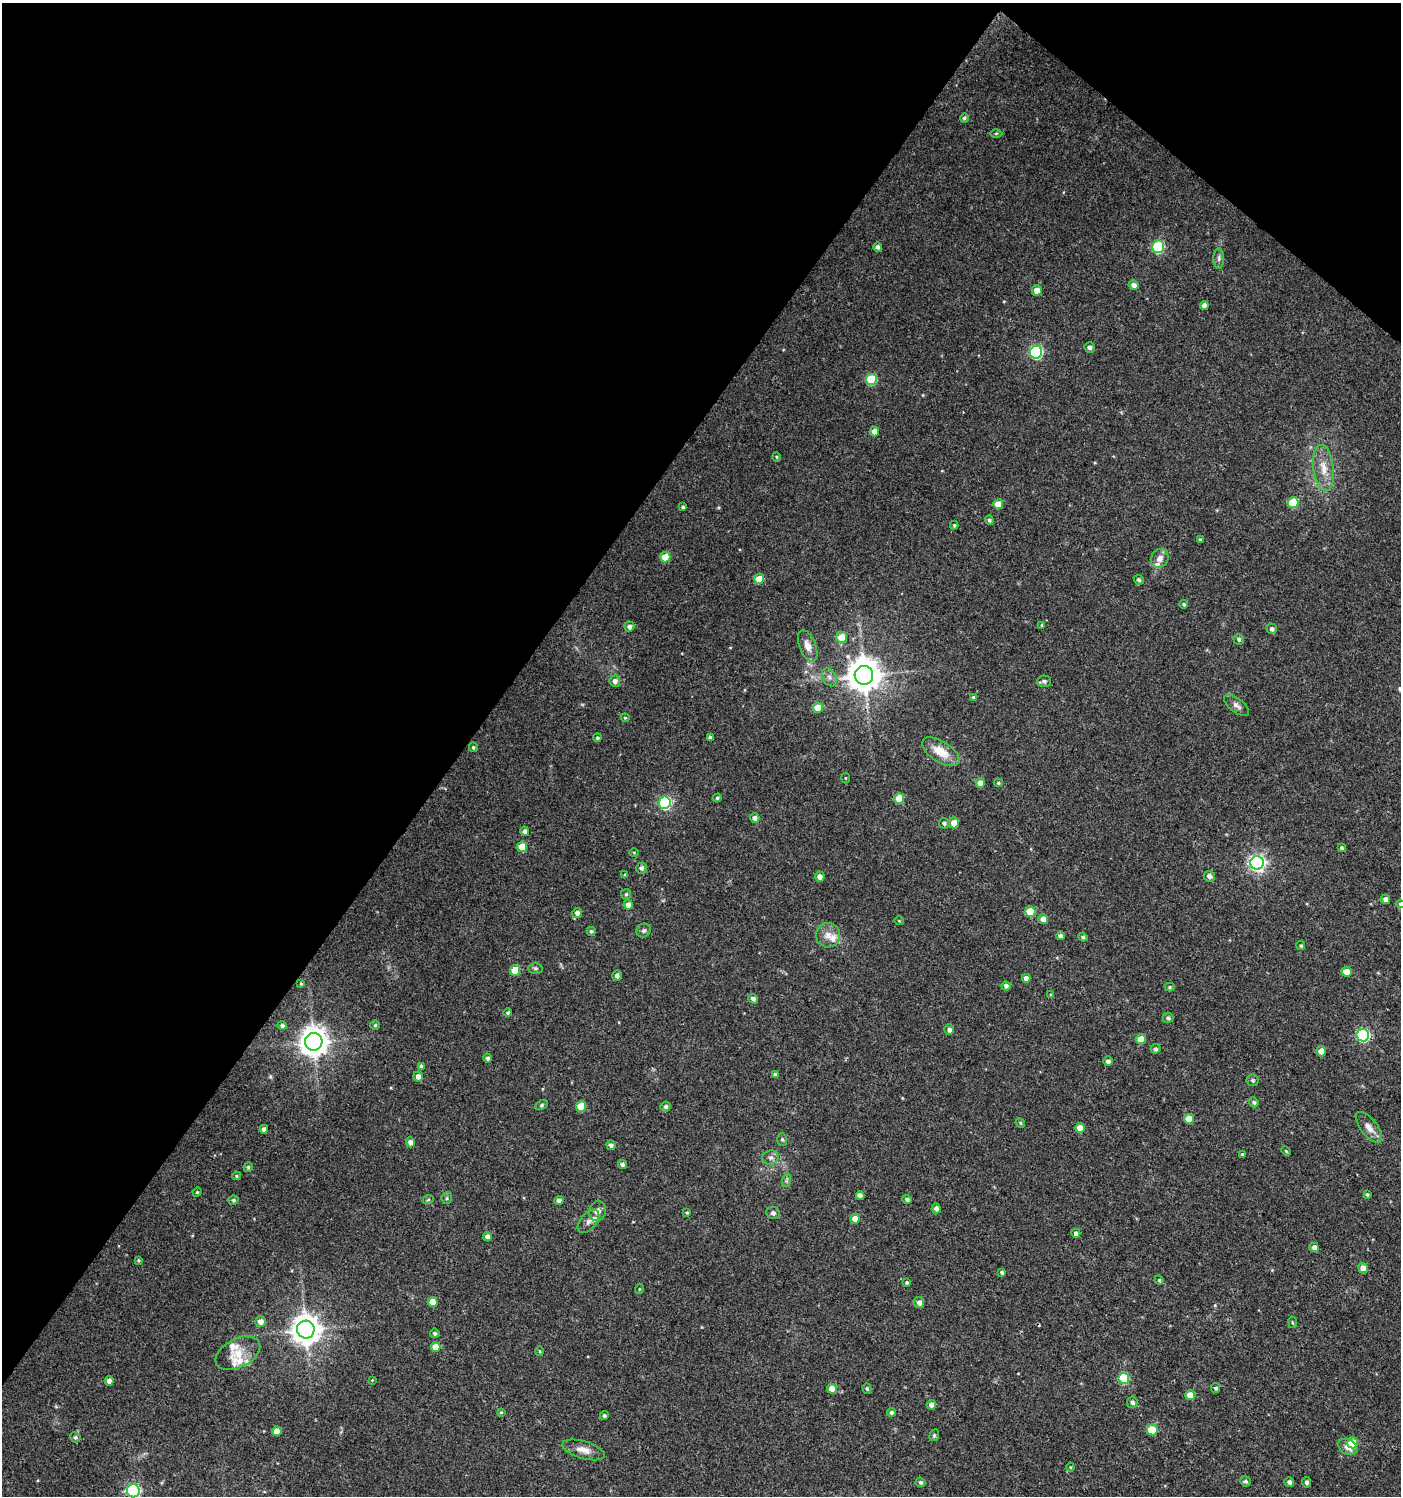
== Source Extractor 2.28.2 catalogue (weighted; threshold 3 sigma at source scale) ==
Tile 2 of 4 x 4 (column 2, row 1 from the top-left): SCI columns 1644-3042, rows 4484-5977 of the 6018 x 5985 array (HDU 1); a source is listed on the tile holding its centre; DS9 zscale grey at full resolution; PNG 1403 x 1498 px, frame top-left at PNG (2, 3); each listed source drawn as its Kron ellipse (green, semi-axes under 4 px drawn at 4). Shown black and unused: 37% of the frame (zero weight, under 3 of 4 exposures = <1% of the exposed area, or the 3 px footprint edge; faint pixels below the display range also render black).
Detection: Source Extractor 2.28.2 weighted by HDU 2 'WHT'; one run over the whole footprint, this tile lists its part. Background 0.0233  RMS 0.004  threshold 0.018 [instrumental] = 3 sigma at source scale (4.5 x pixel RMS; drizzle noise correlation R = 1.50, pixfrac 1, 0.0396/0.0396 arcsec/px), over >= 5 px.
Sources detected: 181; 4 inside a brighter listed object's ellipse — not listed separately; the other 177 listed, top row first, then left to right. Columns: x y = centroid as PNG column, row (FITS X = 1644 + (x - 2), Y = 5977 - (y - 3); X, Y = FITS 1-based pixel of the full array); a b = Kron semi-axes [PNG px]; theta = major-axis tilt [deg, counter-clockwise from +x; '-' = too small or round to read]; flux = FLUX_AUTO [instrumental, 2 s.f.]
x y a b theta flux
964 118 4 4 - 0.72
996 133 6 4 1 0.55
878 247 5 4 - 1.1
1158 247 6 6 - 37
1219 258 10 5 90 1.3
1134 285 5 5 - 1.9
1037 290 5 5 - 3.7
1204 305 4 4 - 2.2
1089 347 5 5 - 1.2
1036 352 6 6 - 61
871 380 5 5 - 21
874 432 5 4 - 3
776 457 5 3 - 0.41
1323 468 23 10 -83 6.1
1293 503 5 5 - 16
998 504 5 5 - 6
683 507 4 3 - 0.52
989 520 4 4 - 0.84
954 525 4 4 - 0.5
1201 540 4 3 - 0.67
665 557 5 5 - 7
1160 558 10 8 56 3.1
759 579 5 5 - 7
1139 580 5 4 - 0.76
1184 604 4 4 - 0.67
1042 625 3 3 - 0.45
629 627 5 5 - 1.3
1272 629 5 5 - 1.1
842 637 5 5 - 7.7
1239 639 5 5 - 1
808 646 16 8 -68 3.5
864 675 9 9 - 780
829 677 10 6 -58 1.7
615 681 5 5 - 1.8
1044 681 7 5 1 1.1
973 697 4 4 - 0.59
1236 705 15 7 -38 1.9
818 708 5 5 - 7.6
625 718 4 4 - 0.47
710 737 4 3 - 0.76
597 738 4 4 - 0.64
473 747 5 4 - 0.64
941 752 21 10 -32 7.4
845 778 5 3 - 0.32
980 783 5 4 - 3.6
998 783 5 4 - 0.49
717 798 4 4 - 0.71
899 799 5 5 - 9.4
665 803 6 6 - 51
755 818 5 4 - 1.5
944 823 5 5 - 0.99
954 823 5 5 - 4
525 831 5 4 - 1.2
522 847 5 5 - 7.9
1341 848 4 4 - 0.74
634 852 5 3 - 0.34
1257 863 7 6 - 130
641 868 5 5 - 1.2
625 875 4 3 - 0.61
820 876 5 5 - 2.1
1209 876 6 5 - 1.5
626 894 5 5 - 0.62
1386 899 5 4 - 2.2
1400 904 4 4 - 0.53
628 905 5 4 - 2.3
1030 912 5 5 - 12
577 913 5 5 - 1.6
1043 919 5 5 - 3.2
899 921 5 3 - 0.31
644 930 7 6 - 1
591 931 4 4 - 0.66
828 935 12 12 - 3.6
1060 936 4 4 - 1.3
1083 937 4 4 - 0.81
1301 946 4 4 - 0.59
535 968 7 5 0 0.76
515 970 5 5 - 10
1346 972 5 5 - 5.6
617 975 5 4 - 1.3
1026 978 4 4 - 2.1
301 984 3 3 - 0.41
1006 986 5 4 - 1.5
1170 987 5 4 - 0.47
1051 995 4 4 - 0.39
753 999 5 4 - 1.3
508 1013 4 4 - 0.67
1168 1018 5 5 - 0.86
375 1025 4 4 - 0.58
282 1026 5 4 - 0.98
949 1030 5 5 - 1.4
1363 1035 6 6 - 53
1141 1039 5 5 - 6
314 1042 9 8 - 530
1155 1049 5 5 - 0.83
1321 1051 5 5 - 3
488 1058 4 4 - 1.1
1108 1061 5 4 - 1.4
421 1066 4 4 - 0.92
775 1075 4 4 - 1.1
418 1076 5 5 - 2.2
1253 1080 6 6 - 0.83
1254 1102 5 4 - 0.87
541 1105 7 4 28 0.6
581 1106 5 5 - 11
666 1107 5 5 - 0.93
1189 1119 5 5 - 7.1
1020 1123 5 4 - 0.5
1369 1127 18 8 -52 3.4
1080 1128 5 4 - 4.3
264 1129 4 4 - 1.7
782 1139 6 5 - 0.68
410 1142 5 4 - 1.7
611 1145 5 4 - 1.3
1286 1151 5 3 - 0.41
1242 1154 4 3 - 0.53
771 1158 8 7 - 1.4
622 1164 4 4 - 1.1
248 1167 4 4 - 0.64
236 1176 4 3 - 0.5
787 1180 7 4 71 0.67
197 1192 5 4 - 0.45
1367 1194 4 3 - 0.58
860 1195 4 4 - 2
447 1198 6 5 - 0.64
907 1199 5 4 - 1.1
233 1200 5 4 - 0.77
428 1200 6 3 19 0.51
559 1200 4 4 - 1.3
936 1208 5 4 - 2
597 1211 10 8 70 2.9
687 1213 4 4 - 0.46
773 1213 7 6 - 1.1
855 1219 5 4 - 3.8
588 1221 14 8 49 2.4
1076 1233 4 4 - 1.4
487 1237 4 4 - 1.8
1314 1247 4 4 - 2.5
138 1260 4 4 - 0.54
1363 1268 5 4 - 3.3
1002 1272 4 3 - 0.77
1159 1280 4 4 - 0.55
907 1282 4 4 - 0.62
639 1289 5 3 - 0.34
433 1302 5 5 - 5.6
919 1302 5 5 - 2.1
260 1322 5 5 - 2.5
1293 1322 6 3 -81 0.46
306 1330 9 9 - 560
435 1333 5 4 - 0.78
435 1347 5 5 - 5.2
540 1351 5 3 - 0.4
238 1353 24 14 27 7.1
1124 1378 5 5 - 24
372 1380 4 4 - 0.28
109 1381 4 4 - 2
1216 1388 5 4 - 0.85
832 1389 5 4 - 5.2
867 1389 5 4 - 0.64
1190 1395 5 5 - 6.8
1132 1402 6 5 - 1.2
931 1405 5 5 - 2.1
501 1412 4 3 - 0.45
892 1412 4 4 - 0.89
604 1416 4 4 - 0.74
1152 1430 5 5 - 15
277 1431 5 4 - 4.1
934 1435 6 4 69 0.53
75 1437 5 5 - 0.74
1353 1443 5 5 - 11
1348 1447 10 7 -30 2.7
583 1450 22 8 -16 3.8
1070 1467 4 4 - 0.38
1245 1481 5 5 - 0.87
920 1482 5 4 - 0.82
1289 1482 5 4 - 1.5
1306 1482 5 4 - 1.1
133 1491 6 6 - 57
Isophote crosses this tile's border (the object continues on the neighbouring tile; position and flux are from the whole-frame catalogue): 2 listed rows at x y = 1400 904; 133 1491